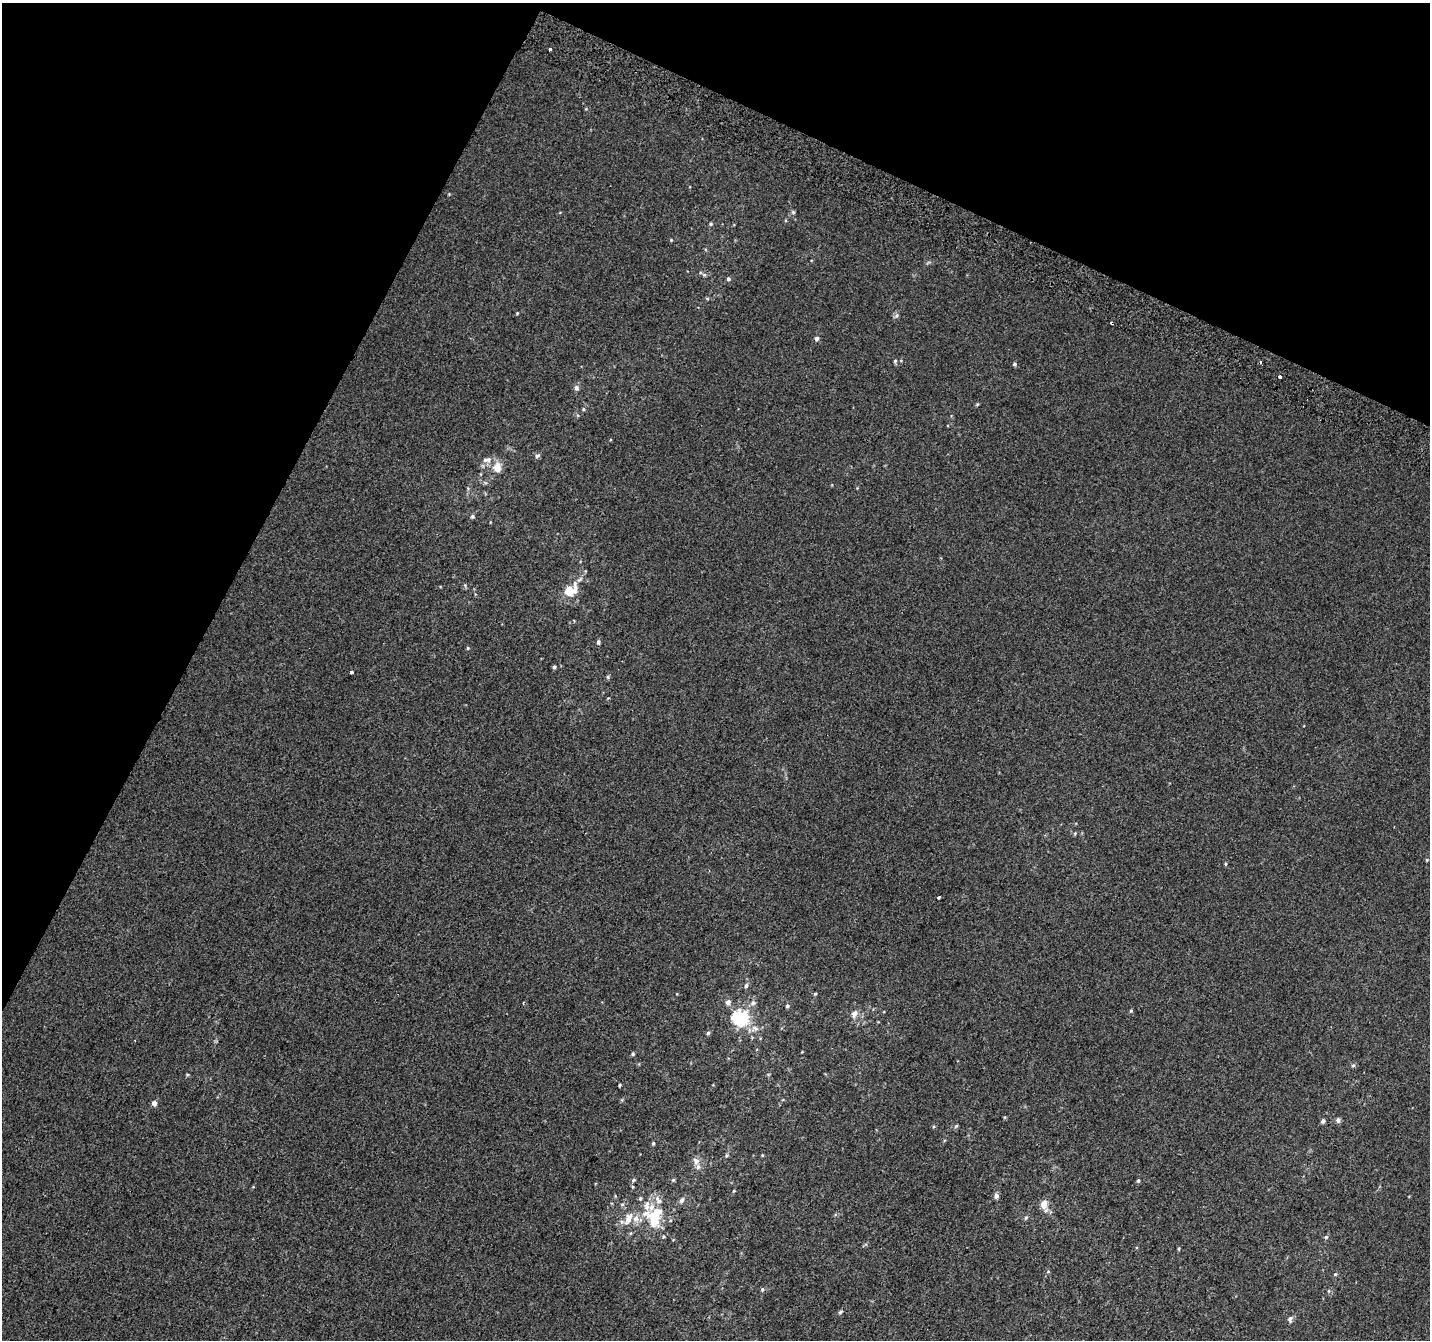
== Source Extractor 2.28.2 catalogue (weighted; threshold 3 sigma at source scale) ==
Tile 2 of 4 x 4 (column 2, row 1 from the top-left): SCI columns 1455-2882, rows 4322-5659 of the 5758 x 5899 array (HDU 1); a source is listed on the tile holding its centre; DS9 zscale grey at full resolution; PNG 1432 x 1342 px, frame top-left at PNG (2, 3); no overlay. Shown black and unused: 24% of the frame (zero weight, under 2 of 3 exposures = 2% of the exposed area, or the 3 px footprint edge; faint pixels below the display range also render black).
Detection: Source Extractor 2.28.2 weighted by HDU 2 'WHT'; one run over the whole footprint, this tile lists its part. Background 0.00146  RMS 0.0073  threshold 0.0329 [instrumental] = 3 sigma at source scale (4.5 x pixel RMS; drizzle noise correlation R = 1.50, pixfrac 1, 0.0396/0.0396 arcsec/px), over >= 5 px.
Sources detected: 82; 3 inside a brighter object's white glare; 1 cosmic-ray / hot-pixel residue — not listed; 6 inside a brighter listed object's ellipse — not listed separately; the other 72 listed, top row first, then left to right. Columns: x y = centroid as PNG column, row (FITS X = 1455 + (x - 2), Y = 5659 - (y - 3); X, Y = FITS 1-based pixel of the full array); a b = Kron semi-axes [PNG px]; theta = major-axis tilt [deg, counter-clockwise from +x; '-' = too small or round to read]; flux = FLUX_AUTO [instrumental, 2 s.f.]
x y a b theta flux
550 49 3 3 - 3
793 212 5 5 - 1.2
711 224 5 4 - 0.92
671 240 4 4 - 0.59
704 275 6 5 - 1.1
728 279 5 5 - 1.5
707 298 5 3 - 0.8
517 313 4 3 - 0.64
896 316 6 5 - 1.4
1112 323 4 3 - 3.5
817 338 6 5 - 1.7
895 361 5 4 - 0.94
1015 364 5 5 - 1.3
1280 377 4 3 - 3.8
576 388 7 6 - 2.2
583 409 5 3 - 0.81
537 456 8 5 13 1.5
486 460 13 6 0 3.7
497 468 15 10 -86 7.9
472 516 5 5 - 1.3
569 589 27 12 23 12
598 642 5 4 - 1.6
468 648 5 4 - 0.73
554 667 4 4 - 1.3
351 672 3 3 - 7.2
608 677 5 5 - 1
1075 833 5 4 - 0.8
1427 860 5 4 - 0.78
1225 864 4 4 - 0.77
939 897 4 3 - 5.8
746 986 5 5 - 1.8
815 994 4 4 - 0.79
728 1002 5 5 - 3.3
523 1003 3 3 - 0.68
753 1003 8 7 - 2.5
787 1006 5 5 - 1.2
1131 1011 5 4 - 0.92
854 1014 11 8 61 3.9
739 1019 17 13 -39 29
755 1029 12 9 2 4.6
708 1033 5 4 - 1.2
633 1054 5 4 - 1.1
1353 1065 5 5 - 1.1
619 1085 3 3 - 0.89
154 1103 5 4 - 4
1338 1120 5 5 - 2.5
1323 1121 5 4 - 2
956 1126 6 3 45 0.89
653 1143 5 4 - 0.92
762 1155 4 3 - 0.61
696 1161 10 8 -49 3.8
633 1180 6 4 39 1.5
673 1180 5 5 - 0.97
1138 1181 4 4 - 1.1
633 1187 5 3 - 0.76
734 1191 4 4 - 0.69
996 1196 7 6 - 2.2
640 1198 5 4 - 1
682 1200 7 5 61 2.1
622 1204 5 4 - 1.1
1044 1204 11 8 86 6.1
653 1218 23 14 -77 21
1026 1218 6 4 67 1.1
628 1219 16 8 68 7.5
1326 1237 5 5 - 1.3
1179 1249 5 3 - 0.82
1048 1271 5 3 - 0.69
1335 1274 5 4 - 0.88
762 1289 6 4 70 0.99
1329 1291 5 3 - 0.85
840 1312 7 4 41 1.2
1290 1319 10 6 79 2.3
Overlapping masked pixels (flux is a lower limit): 1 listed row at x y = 1112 323